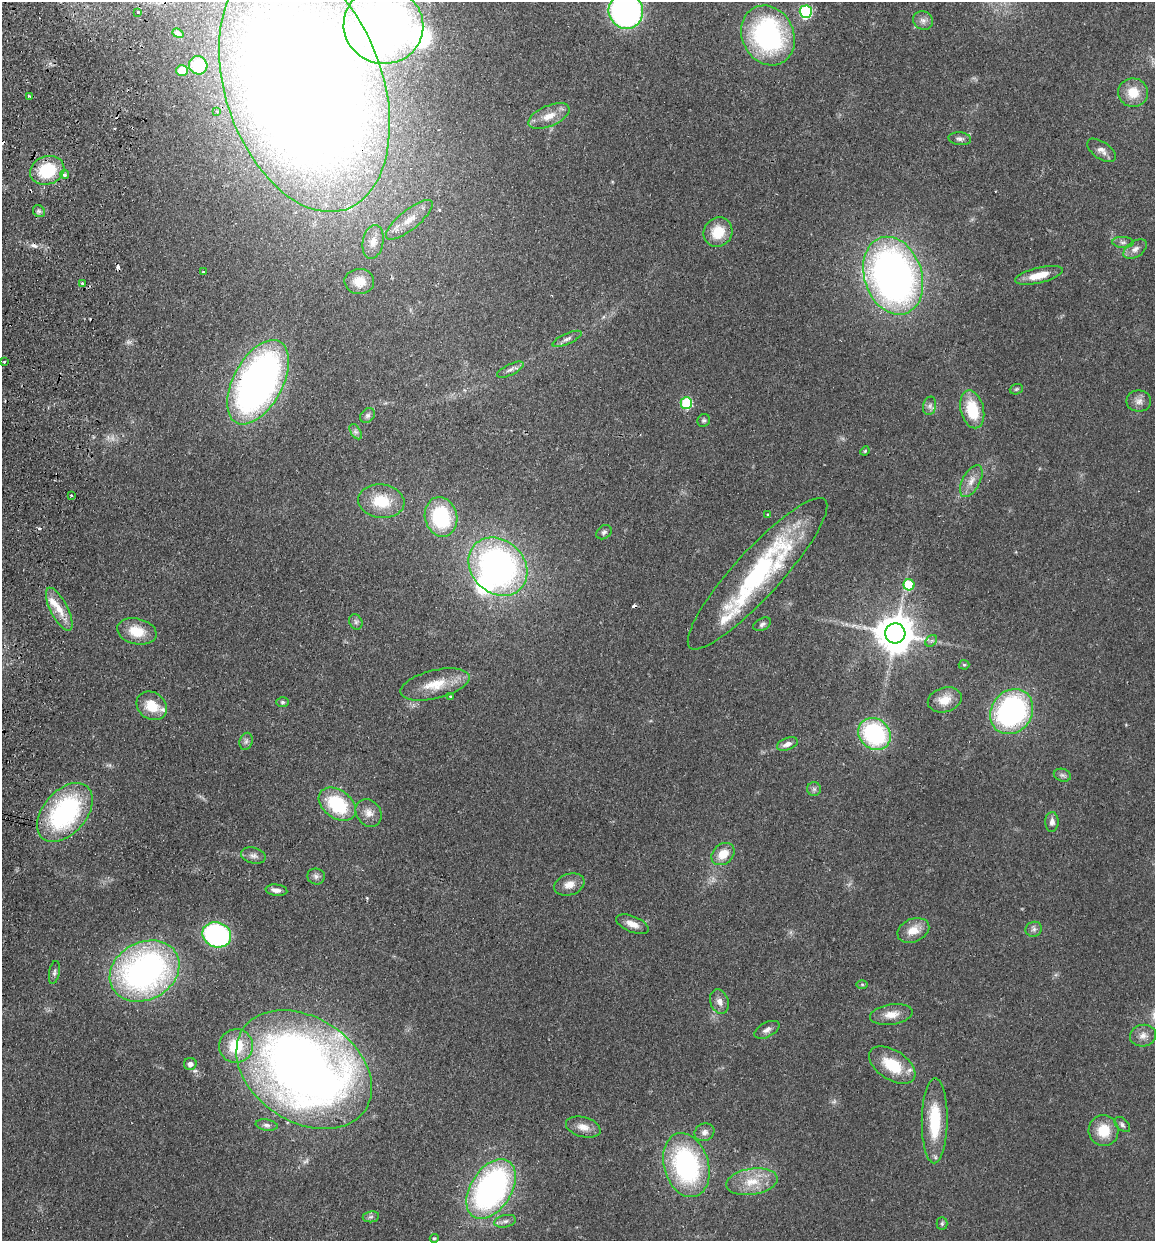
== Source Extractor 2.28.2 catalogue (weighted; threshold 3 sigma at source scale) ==
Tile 11 of 4 x 4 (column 3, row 3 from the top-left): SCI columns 2482-3634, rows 1252-2490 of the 5081 x 4981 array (HDU 1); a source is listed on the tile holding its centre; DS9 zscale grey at full resolution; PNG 1157 x 1243 px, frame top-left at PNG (2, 2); each listed source drawn as its Kron ellipse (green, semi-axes under 4 px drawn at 4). Shown black and unused: <1% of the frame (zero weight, under 2 of 3 exposures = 3% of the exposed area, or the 3 px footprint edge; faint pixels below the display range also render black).
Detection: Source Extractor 2.28.2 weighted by HDU 2 'WHT'; one run over the whole footprint, this tile lists its part. Background 0.0478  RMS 0.0068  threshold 0.0307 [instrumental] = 3 sigma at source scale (4.5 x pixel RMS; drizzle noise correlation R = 1.50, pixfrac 1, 0.05/0.05 arcsec/px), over >= 5 px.
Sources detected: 120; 2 too faint to see at this stretch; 1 inside a brighter object's white glare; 6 cosmic-ray / hot-pixel residue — neither listed nor drawn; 5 inside a brighter listed object's ellipse — not listed separately; the other 106 listed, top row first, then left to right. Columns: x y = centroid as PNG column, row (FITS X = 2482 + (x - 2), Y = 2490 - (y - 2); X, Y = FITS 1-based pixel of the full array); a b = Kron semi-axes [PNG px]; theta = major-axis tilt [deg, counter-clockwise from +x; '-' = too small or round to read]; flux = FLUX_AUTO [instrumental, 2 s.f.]
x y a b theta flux
626 11 18 17 - 200
138 12 3 2 - 0.98
806 12 6 6 - 76
923 21 10 9 - 3.5
383 25 40 38 -13 470
178 33 6 4 -22 0.94
768 35 31 25 -63 120
198 65 9 9 - 17
182 70 6 5 - 9.7
304 87 129 79 -71 1700
1133 93 15 14 - 13
30 96 3 3 - 0.86
217 112 2 2 - 0.62
549 116 22 10 23 9.5
960 139 11 6 -6 2.5
1102 150 16 8 -35 4.3
47 170 17 14 19 32
64 174 4 4 - 1.5
39 211 6 5 - 1.5
409 220 29 9 39 11
718 232 15 14 - 17
373 242 17 10 80 7.2
1123 242 10 5 -3 2
1135 249 13 8 34 3.9
204 272 4 2 - 1
1039 275 24 7 14 12
893 276 40 28 -72 360
359 282 15 12 -2 12
82 283 3 3 - 0.93
567 339 16 5 24 3.2
4 362 3 2 - 0.66
510 370 14 5 26 2.8
258 382 46 24 62 340
1016 389 7 5 21 0.99
1139 401 12 10 1 4.3
686 403 6 6 - 48
930 406 9 6 78 2.3
972 409 19 11 -76 26
368 415 8 6 44 1.9
704 420 7 6 - 1.4
356 432 8 5 -58 1.7
865 451 5 4 - 0.75
971 481 17 8 62 6.4
71 496 3 3 - 1.2
381 501 23 16 -7 22
768 515 3 3 - 1.7
441 517 20 16 -76 52
604 532 8 6 37 1.9
498 567 32 26 -44 220
757 574 100 23 48 110
909 585 5 5 - 27
59 609 24 8 -63 11
356 622 8 6 -65 1.9
762 624 9 6 27 2
137 631 20 13 -13 15
895 633 10 10 - 1900
931 641 7 5 45 1.4
964 665 5 4 - 0.89
435 684 35 14 14 18
450 696 4 3 - 0.84
945 700 17 12 15 11
283 702 6 5 - 1.2
152 706 16 13 -37 16
1012 712 24 20 54 140
874 734 17 15 -42 83
246 741 9 6 74 2.1
787 744 11 6 20 3.9
1062 775 9 6 -16 2
814 789 7 7 - 1.9
337 804 20 14 -36 40
65 812 34 21 49 100
369 813 15 12 -53 6
1052 822 10 6 89 3.1
723 854 13 9 42 11
253 856 12 7 -14 3.1
316 876 9 8 - 2.5
569 885 15 10 19 6.9
276 890 11 5 -6 3.6
632 924 17 8 -22 6.1
1034 929 8 7 - 2.4
913 930 16 11 23 10
217 935 15 12 -20 120
145 971 36 28 28 230
54 972 12 5 80 2
862 984 6 4 0 0.88
719 1002 13 9 -72 4.3
891 1014 21 10 9 8.2
767 1030 13 7 27 3.4
1143 1036 13 10 12 5
236 1046 17 16 - 25
190 1064 6 6 - 2.9
892 1065 26 14 -33 24
304 1070 73 52 -34 700
935 1121 42 13 89 33
1122 1124 9 6 -42 1.9
267 1125 11 5 -9 2.2
583 1127 18 10 -16 6.6
1104 1131 15 15 - 16
704 1132 10 8 29 3.6
686 1165 33 22 -73 110
752 1182 26 13 9 16
491 1189 33 20 58 210
371 1217 8 5 8 1.8
505 1221 11 6 12 2.7
942 1223 6 5 - 1.1
434 1238 4 4 - 0.81
Overlapping masked pixels (flux is a lower limit): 2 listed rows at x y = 304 87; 304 1070
Isophote crosses this tile's border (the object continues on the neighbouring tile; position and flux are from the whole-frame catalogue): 3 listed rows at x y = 626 11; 383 25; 304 87